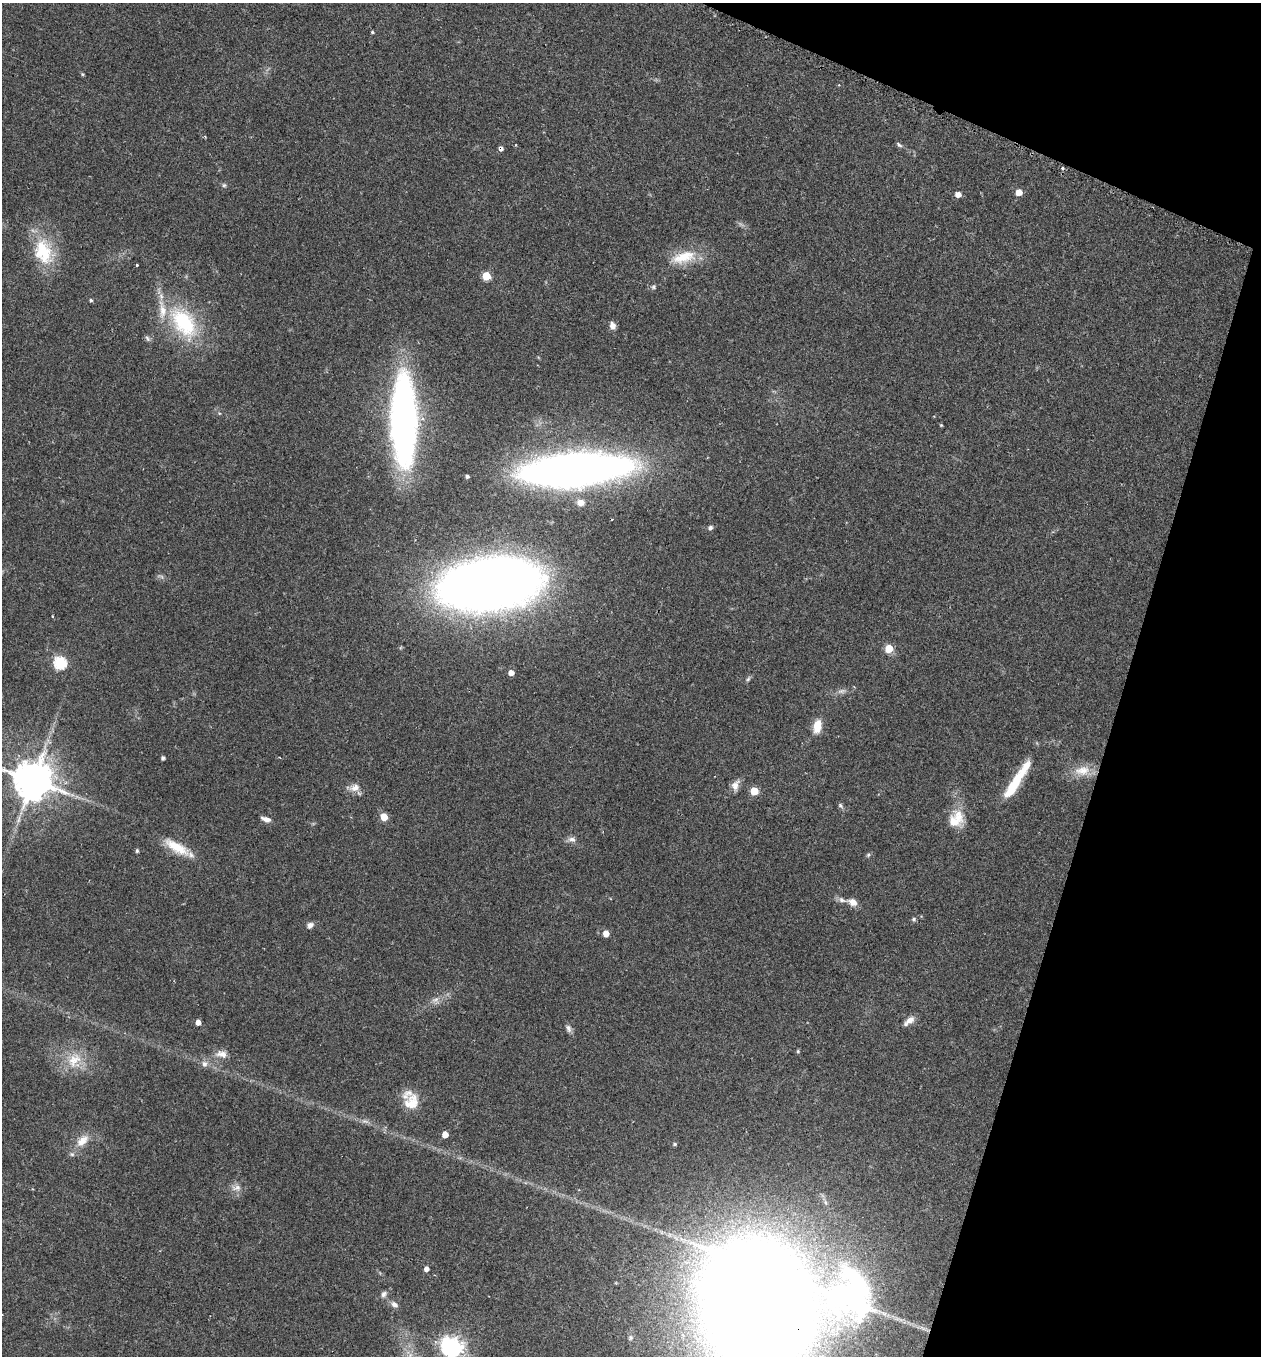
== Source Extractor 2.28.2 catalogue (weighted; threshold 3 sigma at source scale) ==
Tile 8 of 4 x 4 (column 4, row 2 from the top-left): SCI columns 3944-5202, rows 2751-4104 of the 5479 x 5487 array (HDU 1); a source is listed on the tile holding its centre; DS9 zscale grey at full resolution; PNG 1263 x 1358 px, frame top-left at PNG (2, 3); no overlay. Shown black and unused: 15% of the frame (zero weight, under 2 of 3 exposures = <1% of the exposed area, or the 3 px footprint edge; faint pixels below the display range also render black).
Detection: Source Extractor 2.28.2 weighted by HDU 2 'WHT'; one run over the whole footprint, this tile lists its part. Background 0.0386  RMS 0.0053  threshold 0.0238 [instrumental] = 3 sigma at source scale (4.5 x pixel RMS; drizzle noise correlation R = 1.50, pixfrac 1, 0.05/0.05 arcsec/px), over >= 5 px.
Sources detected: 80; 3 too faint to see at this stretch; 1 inside a brighter object's white glare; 2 cosmic-ray / hot-pixel residue — not listed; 4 inside a brighter listed object's ellipse — not listed separately; the other 70 listed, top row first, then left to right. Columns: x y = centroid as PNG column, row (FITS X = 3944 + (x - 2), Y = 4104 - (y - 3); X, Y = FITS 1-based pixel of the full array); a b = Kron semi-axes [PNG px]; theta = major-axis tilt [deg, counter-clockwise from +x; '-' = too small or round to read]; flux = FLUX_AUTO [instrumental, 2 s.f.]
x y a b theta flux
372 32 4 3 - 0.7
82 74 5 4 - 0.6
899 145 8 5 -37 1.1
1062 168 3 3 - 1.8
224 185 6 6 - 0.96
1019 192 5 5 - 6.9
958 194 5 4 - 4.8
43 252 37 25 -72 28
683 257 38 16 15 16
137 265 3 3 - 0.68
486 276 5 5 - 20
653 287 7 7 - 1.1
91 300 4 4 - 0.88
184 322 51 28 -56 46
612 325 8 6 -71 3
147 338 10 5 -49 1.2
219 413 5 4 - 0.64
403 419 64 17 -89 350
941 425 4 3 - 0.53
574 470 66 20 5 630
467 476 4 3 - 1.4
580 502 9 8 - 4.1
710 528 5 5 - 1.6
490 585 60 31 8 950
889 648 5 5 - 18
60 663 6 6 - 69
511 673 4 4 - 4.2
748 679 8 4 54 1.1
842 691 12 6 6 2.3
817 726 14 8 77 9.5
163 758 4 3 - 1.4
1082 770 25 14 9 10
33 780 12 10 -25 2000
735 785 15 9 74 3.8
1014 785 36 10 58 20
355 788 16 11 24 4.3
754 791 5 5 - 16
840 805 8 6 -51 1.1
958 816 21 14 -67 9.4
384 817 5 5 - 14
266 819 12 6 -19 2.8
572 839 11 7 -6 2.5
177 847 35 11 -30 14
137 851 5 4 - 0.81
868 855 6 5 - 0.82
842 900 11 7 -24 2.4
852 902 10 8 -23 4.1
914 919 6 5 - 1
310 925 8 7 - 2.2
606 933 5 4 - 6
436 1000 10 9 - 2.9
910 1020 15 8 35 3.6
198 1022 5 4 - 4.2
568 1028 11 7 -66 2
798 1051 6 4 -90 0.61
221 1054 17 10 -8 4.7
74 1060 26 19 58 15
205 1064 8 7 - 2.5
412 1102 22 18 71 12
365 1121 11 6 -13 2
445 1134 5 4 - 6.1
82 1141 21 11 45 7.6
675 1144 5 4 - 0.81
236 1188 16 9 -2 3.7
426 1269 4 4 - 3.1
384 1294 9 7 49 2
394 1304 11 7 -36 2.6
759 1309 111 86 80 2600
630 1337 6 6 - 0.92
452 1348 7 6 - 370
Overlapping masked pixels (flux is a lower limit): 1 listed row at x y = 759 1309
Isophote crosses this tile's border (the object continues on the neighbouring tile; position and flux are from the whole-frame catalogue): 3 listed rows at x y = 33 780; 759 1309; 452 1348